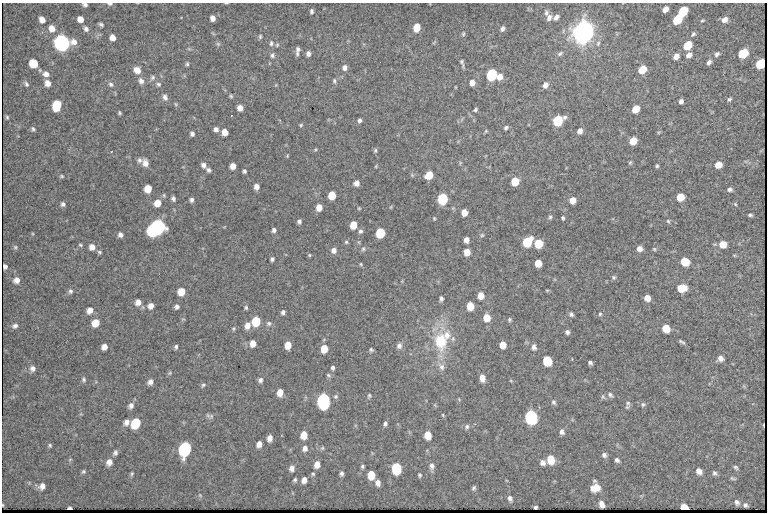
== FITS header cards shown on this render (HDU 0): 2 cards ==
NAXIS1  =                  765 /fastest changing axis
NAXIS2  =                  510 /next to fastest changing axis

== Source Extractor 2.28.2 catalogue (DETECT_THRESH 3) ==
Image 765 x 510 px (HDU 0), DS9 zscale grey, 1 PNG px = 1 image px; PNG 769 x 514 px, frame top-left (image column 1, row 510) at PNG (2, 3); no overlay
Background 1660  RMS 19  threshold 57.4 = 3 sigma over >= 5 px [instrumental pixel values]
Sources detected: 271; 1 with non-positive FLUX_AUTO (blend fragments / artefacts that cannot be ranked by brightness) is not listed; the other 270 listed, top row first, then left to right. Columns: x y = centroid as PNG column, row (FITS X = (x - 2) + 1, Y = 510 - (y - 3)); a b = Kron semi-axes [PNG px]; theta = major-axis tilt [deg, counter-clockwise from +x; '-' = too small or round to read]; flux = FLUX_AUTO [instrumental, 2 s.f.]
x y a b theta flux
226 3 4 2 - 9.8e+02
110 4 6 4 0 2.6e+03
85 5 5 4 - 3.2e+03
665 9 6 4 45 8.9e+03
312 11 5 3 - 2.5e+03
682 12 7 5 49 7.5e+04
546 13 7 5 -87 3.0e+03
556 17 7 5 47 4.9e+03
213 18 5 5 - 6.9e+03
549 18 8 6 76 5.2e+03
80 19 6 5 - 1.0e+04
42 20 7 5 -55 8.0e+03
677 20 7 5 46 4.9e+04
702 20 5 3 - 1.4e+03
724 20 6 5 - 7.6e+03
101 24 5 3 - 2.4e+03
416 28 6 5 - 2.7e+04
52 29 8 7 - 1.1e+04
86 29 7 6 - 4.3e+03
502 29 6 5 - 3.8e+03
583 32 9 7 60 2.0e+06
463 34 7 5 76 2.1e+03
693 34 6 4 45 2.2e+03
260 36 5 4 - 1.9e+03
113 38 6 5 - 9.5e+03
434 42 8 3 45 1.4e+03
62 43 8 7 - 7.3e+05
271 43 7 6 - 3.2e+03
598 43 8 5 73 3.4e+03
218 44 6 5 - 2.2e+03
277 45 6 5 - 1.9e+03
687 46 7 5 44 3.7e+04
189 49 6 4 -19 1.6e+03
298 51 9 4 82 4.8e+03
308 54 5 4 - 4.8e+03
560 54 9 5 33 3.3e+03
717 54 7 5 46 3.4e+03
743 54 7 5 37 6.2e+04
272 55 7 6 - 3.4e+03
689 55 7 5 33 6.6e+03
676 56 6 5 - 8.5e+03
709 62 6 5 - 3.9e+03
462 63 11 4 -77 3.2e+03
34 64 7 6 - 3.6e+04
187 64 5 4 - 2.0e+03
760 64 6 5 - 5.8e+04
345 68 7 6 - 5.2e+03
137 70 8 6 -31 1.1e+04
642 70 7 5 45 2.6e+04
46 74 8 7 - 7.6e+03
491 75 7 6 - 1.1e+05
152 77 7 6 - 3.6e+03
500 77 7 6 - 1.0e+04
141 81 9 7 -60 6.2e+03
334 81 7 5 -89 2.5e+03
47 83 7 6 - 9.5e+03
472 83 7 6 - 7.7e+03
26 84 9 5 -50 3.3e+03
111 84 8 6 -32 3.9e+03
158 84 8 6 -18 3.6e+03
545 85 7 6 - 7.0e+03
455 87 4 2 - 9.5e+02
231 96 5 4 - 1.8e+03
165 97 8 6 -69 5.2e+03
729 99 6 4 19 2.4e+03
681 101 5 4 - 4.5e+03
176 104 5 4 - 1.5e+03
57 106 9 6 80 3.7e+04
240 108 5 5 - 8.6e+03
635 109 6 5 - 2.4e+04
475 110 5 4 - 2.2e+03
119 113 4 3 - 1.8e+03
7 117 5 4 - 1.9e+03
359 120 5 4 - 3.4e+03
557 121 7 6 - 8.9e+04
301 125 5 4 - 1.5e+03
506 128 6 5 - 2.7e+03
33 129 6 5 - 2.5e+03
216 129 5 5 - 4.7e+03
486 131 5 5 - 1.5e+03
580 131 6 5 - 6.4e+03
225 132 5 5 - 1.3e+04
659 132 6 4 43 1.5e+03
192 134 5 4 - 3.6e+03
633 141 6 5 - 2.3e+04
315 150 5 3 - 1.3e+03
375 150 6 5 - 2.2e+03
287 156 4 3 - 1.1e+03
139 160 7 7 - 4.0e+03
630 162 6 4 63 1.9e+03
145 163 9 7 -69 8.4e+03
460 163 6 3 73 1.4e+03
203 165 6 5 - 4.7e+03
718 165 6 5 - 1.6e+04
233 166 5 5 - 9.9e+03
657 166 4 4 - 2.0e+03
208 170 7 5 -38 3.2e+03
244 171 4 4 - 2.5e+03
429 175 6 6 - 2.2e+04
62 176 6 4 -2 1.9e+03
515 181 6 5 - 3.4e+04
356 183 6 5 - 6.6e+03
256 187 5 5 - 7.3e+03
148 189 6 6 - 2.2e+04
730 189 5 4 - 3.3e+03
332 195 6 5 - 3.2e+04
680 197 6 6 - 2.3e+04
173 199 5 4 - 3.3e+03
442 199 7 6 - 1.0e+05
191 200 5 4 - 3.4e+03
573 200 6 5 - 1.2e+04
157 203 7 6 - 1.4e+04
63 204 5 5 - 3.5e+03
735 204 5 3 - 1.4e+03
319 207 6 5 - 1.3e+04
391 207 5 3 - 1.3e+03
359 208 3 3 - 1.3e+03
464 212 5 5 - 1.4e+04
750 215 5 3 - 2.3e+03
550 217 6 5 - 2.3e+03
434 218 4 3 - 1.3e+03
563 218 4 3 - 2.0e+03
299 221 5 4 - 3.1e+03
668 221 6 4 -61 1.9e+03
353 225 6 5 - 2.3e+04
158 226 7 7 - 5.0e+05
153 230 7 6 - 1.6e+05
274 230 5 5 - 3.6e+03
360 231 6 5 - 3.2e+03
380 233 6 6 - 6.7e+04
120 235 5 5 - 4.5e+03
482 235 5 5 - 1.8e+03
466 240 5 5 - 7.3e+03
346 242 5 5 - 1.9e+03
527 242 7 6 - 6.0e+04
538 244 6 6 - 3.8e+04
723 244 7 6 - 1.6e+04
80 245 6 4 -23 1.8e+03
15 247 6 6 - 2.3e+03
92 247 6 6 - 7.9e+03
363 249 7 6 - 2.8e+03
639 249 6 5 - 6.6e+03
654 249 5 5 - 1.7e+03
334 250 7 6 - 5.6e+03
99 252 6 4 -18 2.0e+03
467 252 6 5 - 1.4e+04
309 255 5 4 - 1.5e+03
272 259 4 4 - 2.9e+03
685 262 6 6 - 3.6e+04
538 263 6 5 - 1.7e+04
361 264 5 4 - 1.4e+03
614 277 6 5 - 2.2e+03
16 280 7 7 - 8.1e+03
681 288 8 6 5 2.6e+04
547 290 5 3 - 1.3e+03
70 291 7 6 - 3.2e+03
181 292 6 6 - 1.8e+04
481 296 6 5 - 1.3e+04
647 298 5 5 - 1.1e+04
441 299 5 4 - 3.2e+03
138 302 7 6 - 8.2e+03
151 306 7 6 - 7.9e+03
470 306 6 5 - 2.4e+04
177 307 5 4 - 3.9e+03
246 307 5 4 - 2.1e+03
90 310 7 6 - 8.0e+03
283 312 4 4 - 3.3e+03
571 314 6 5 - 3.1e+03
600 314 5 5 - 1.9e+03
487 318 6 6 - 1.9e+04
509 319 5 4 - 2.1e+03
256 321 7 6 - 4.9e+04
96 323 7 6 - 2.0e+04
269 323 7 6 - 3.3e+03
247 325 7 6 - 9.5e+03
15 326 9 7 18 4.7e+03
666 328 6 6 - 2.4e+04
233 329 6 4 90 1.7e+03
567 332 4 4 - 3.5e+03
447 335 15 11 85 1.7e+04
441 341 20 14 -83 5.3e+04
682 342 8 3 -26 2.6e+03
253 343 6 5 - 1.1e+04
288 345 6 5 - 1.6e+04
503 345 6 5 - 1.5e+04
399 346 9 7 71 4.7e+03
104 347 6 5 - 7.9e+03
176 347 4 3 - 2.5e+03
534 347 8 6 -85 5.1e+03
324 349 6 5 - 2.1e+04
371 350 5 4 - 2.3e+03
720 358 7 6 - 6.0e+03
547 361 7 6 - 5.3e+04
590 362 4 3 - 2.8e+03
441 367 11 8 -58 7.4e+03
32 368 8 7 - 5.8e+03
333 368 5 4 - 3.0e+03
170 373 6 5 - 1.8e+03
328 375 6 5 - 2.2e+03
482 378 7 5 -78 9.7e+03
84 380 7 5 -80 2.8e+03
260 380 6 5 - 3.8e+03
511 381 5 3 - 1.1e+03
150 382 6 5 - 5.8e+03
203 385 7 5 35 2.4e+03
280 392 6 5 - 1.4e+04
610 395 8 5 -44 3.1e+03
336 396 6 6 - 2.5e+03
369 396 7 5 81 2.3e+03
603 397 7 5 -78 2.2e+03
459 399 6 3 -57 1.2e+03
324 401 8 6 88 4.2e+05
554 402 7 5 -70 2.9e+03
628 403 8 7 - 3.6e+03
643 404 7 6 - 2.6e+03
435 405 6 4 -56 1.3e+03
131 406 8 6 56 5.3e+03
443 415 5 4 - 1.3e+03
211 416 9 5 29 3.3e+03
531 417 8 6 -74 3.4e+05
126 422 8 7 - 6.5e+03
136 423 8 6 59 5.7e+04
385 424 5 4 - 3.1e+03
467 427 7 6 - 3.1e+03
562 432 7 5 -77 4.2e+03
304 435 7 5 86 1.6e+04
428 435 7 5 -83 2.1e+04
270 438 6 5 - 6.6e+03
259 444 6 5 - 7.6e+03
50 445 5 4 - 1.9e+03
305 448 8 7 - 5.7e+03
322 448 6 5 - 2.1e+03
185 449 9 6 70 2.6e+05
115 453 7 5 64 4.0e+03
604 455 6 6 - 4.0e+03
70 459 5 3 - 1.2e+03
550 459 8 6 -74 2.6e+04
617 460 5 4 - 3.6e+03
109 462 8 7 - 8.4e+03
543 463 6 6 - 5.4e+03
317 464 7 5 76 9.4e+03
362 466 5 5 - 2.2e+03
432 466 11 6 -89 5.2e+03
736 467 6 4 -40 2.2e+03
292 468 6 5 - 5.7e+03
396 468 7 6 - 1.1e+05
699 471 6 5 - 7.7e+03
83 472 6 5 - 2.2e+03
341 473 6 5 - 3.4e+03
714 473 6 4 -55 3.0e+03
132 474 5 4 - 1.9e+03
313 474 4 4 - 1.9e+03
371 475 7 6 - 2.0e+04
420 475 5 4 - 1.9e+03
733 478 7 4 -18 1.9e+03
295 480 5 4 - 2.4e+03
304 480 6 5 - 7.2e+03
378 483 6 5 - 6.2e+03
42 486 7 5 58 6.6e+03
474 488 5 4 - 2.4e+03
595 488 10 8 17 1.6e+04
200 495 6 5 - 2.1e+03
510 498 7 5 -66 4.0e+03
737 502 5 4 - 3.3e+03
601 504 6 5 - 4.3e+03
3 505 3 2 - 9.1e+02
745 505 4 4 - 2.8e+03
535 507 4 3 - 2.9e+03
684 507 5 4 - 1.6e+04
70 508 4 2 - 6.6e+02
At the frame edge (FLAGS 8, measured only in part): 4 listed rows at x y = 226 3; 110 4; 85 5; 3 505
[1 non-positive-flux detection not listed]